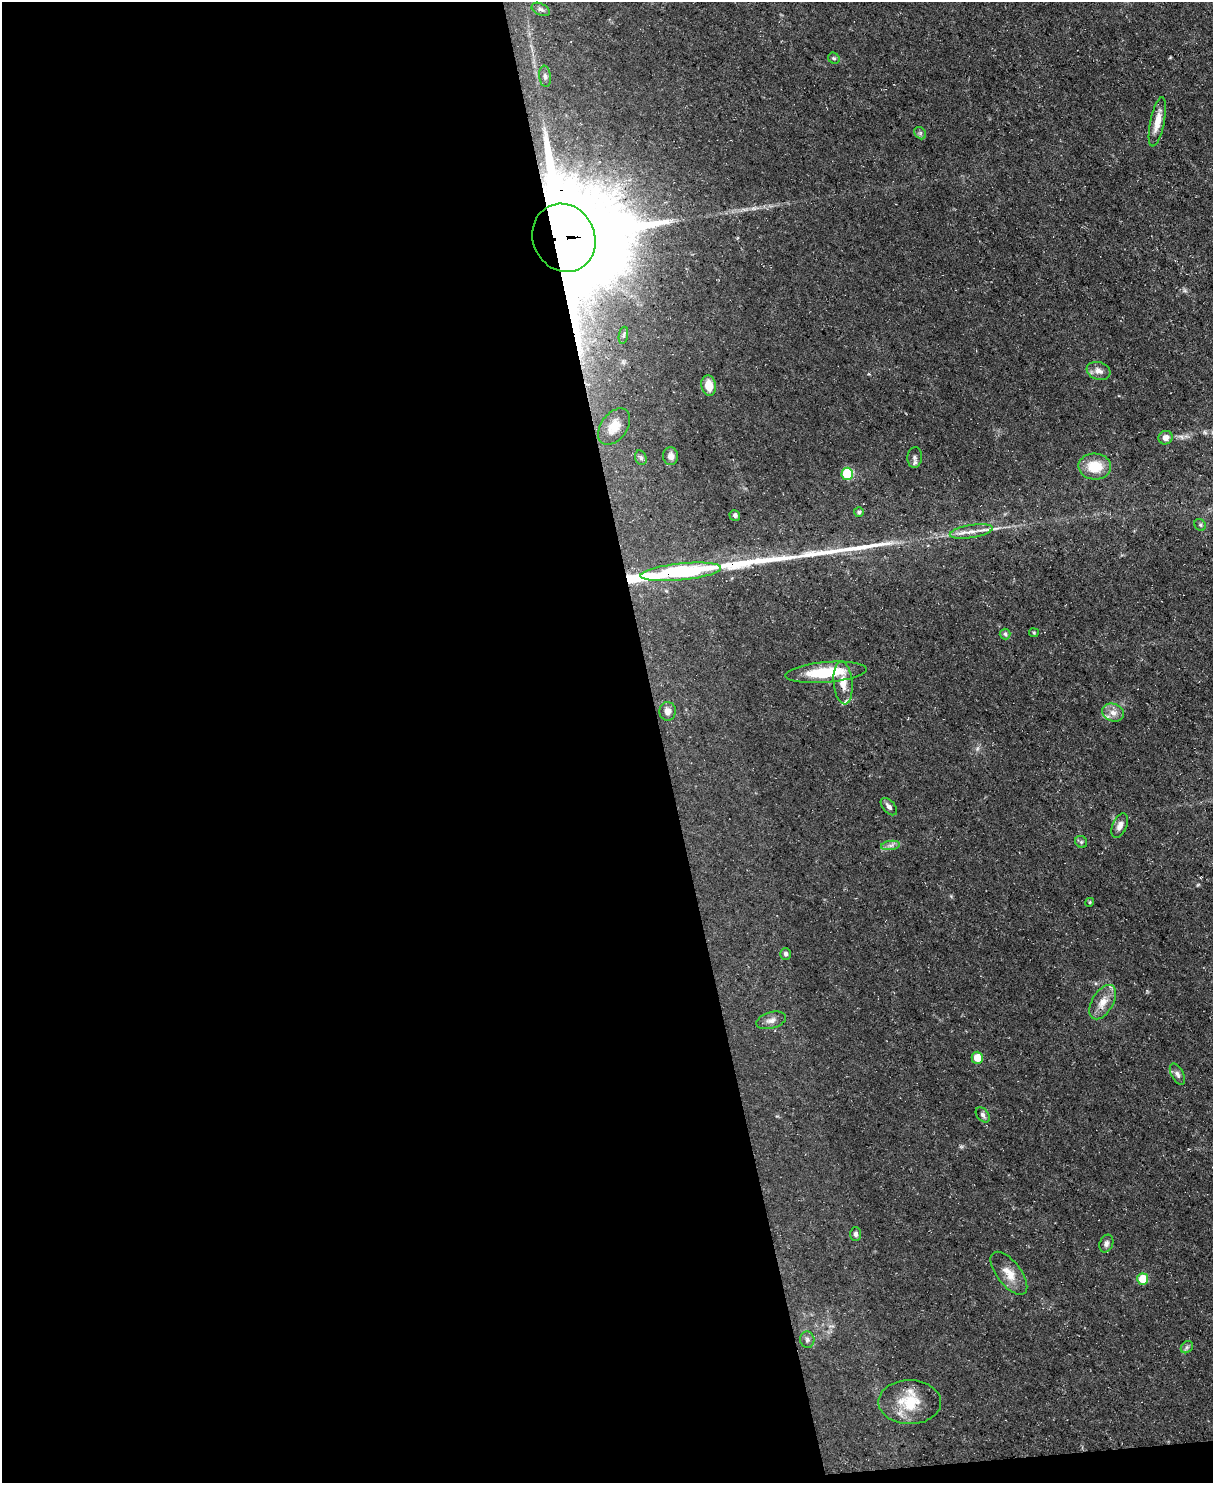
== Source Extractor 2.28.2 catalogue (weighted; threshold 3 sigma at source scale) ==
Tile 9 of 4 x 3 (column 1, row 3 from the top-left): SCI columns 1-1211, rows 245-1725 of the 4845 x 4820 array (HDU 1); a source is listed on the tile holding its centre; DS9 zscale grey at full resolution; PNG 1215 x 1485 px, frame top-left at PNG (2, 2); each listed source drawn as its Kron ellipse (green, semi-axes under 4 px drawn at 4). Shown black and unused: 55% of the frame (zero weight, under 3 of 5 exposures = <1% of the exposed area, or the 3 px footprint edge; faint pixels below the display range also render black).
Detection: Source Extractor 2.28.2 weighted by HDU 2 'WHT'; one run over the whole footprint, this tile lists its part. Background 0.0572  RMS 0.0044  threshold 0.02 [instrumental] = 3 sigma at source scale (4.5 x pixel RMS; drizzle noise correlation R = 1.50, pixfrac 1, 0.05/0.05 arcsec/px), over >= 5 px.
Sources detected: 50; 1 inside a brighter object's white glare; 2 long thin detections or spike segments (spike, bleed or trail) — neither listed nor drawn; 2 inside a brighter listed object's ellipse — not listed separately; the other 45 listed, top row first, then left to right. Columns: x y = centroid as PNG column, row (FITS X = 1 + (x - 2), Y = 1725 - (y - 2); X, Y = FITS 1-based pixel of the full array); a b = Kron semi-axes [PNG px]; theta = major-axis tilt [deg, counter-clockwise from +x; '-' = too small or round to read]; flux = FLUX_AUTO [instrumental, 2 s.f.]
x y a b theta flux
541 9 9 5 -25 1.2
834 58 6 5 - 0.69
545 76 10 6 -84 1.3
1157 122 25 7 78 5.7
920 133 7 5 -47 0.97
564 238 35 31 -64 8200
623 335 9 4 81 0.89
1098 371 12 8 -19 2.8
709 386 10 7 -79 6
614 427 20 13 53 6.2
1166 438 7 6 - 2.5
670 456 9 7 -86 2.3
915 457 10 7 86 1.4
641 458 7 5 -73 0.94
1095 467 16 13 -4 11
847 474 6 5 - 24
859 512 5 5 - 0.8
735 515 5 5 - 1
1200 525 6 5 - 0.75
971 532 22 6 9 4
681 572 40 8 6 52
1034 633 5 4 - 0.45
1005 634 5 5 - 0.82
826 672 40 10 5 18
843 683 22 9 -85 5.6
668 711 9 8 - 2.8
1113 713 11 8 -21 3.1
889 807 10 6 -48 1.5
1120 826 13 7 66 2.4
1081 842 6 5 - 0.83
890 845 9 4 8 1.4
1090 902 4 3 - 0.46
785 954 6 5 - 1.2
1103 1002 19 10 59 5.6
771 1020 15 8 16 2.6
977 1058 6 5 - 7.1
1177 1074 12 6 -62 1.6
983 1115 8 5 -51 1.3
856 1234 7 5 -89 1.1
1106 1244 9 6 68 1.5
1009 1273 25 12 -52 6.3
1143 1279 5 5 - 12
807 1340 8 7 - 1.3
1187 1347 7 5 45 0.96
910 1402 31 22 0 14
Overlapping masked pixels (flux is a lower limit): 2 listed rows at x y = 564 238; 681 572